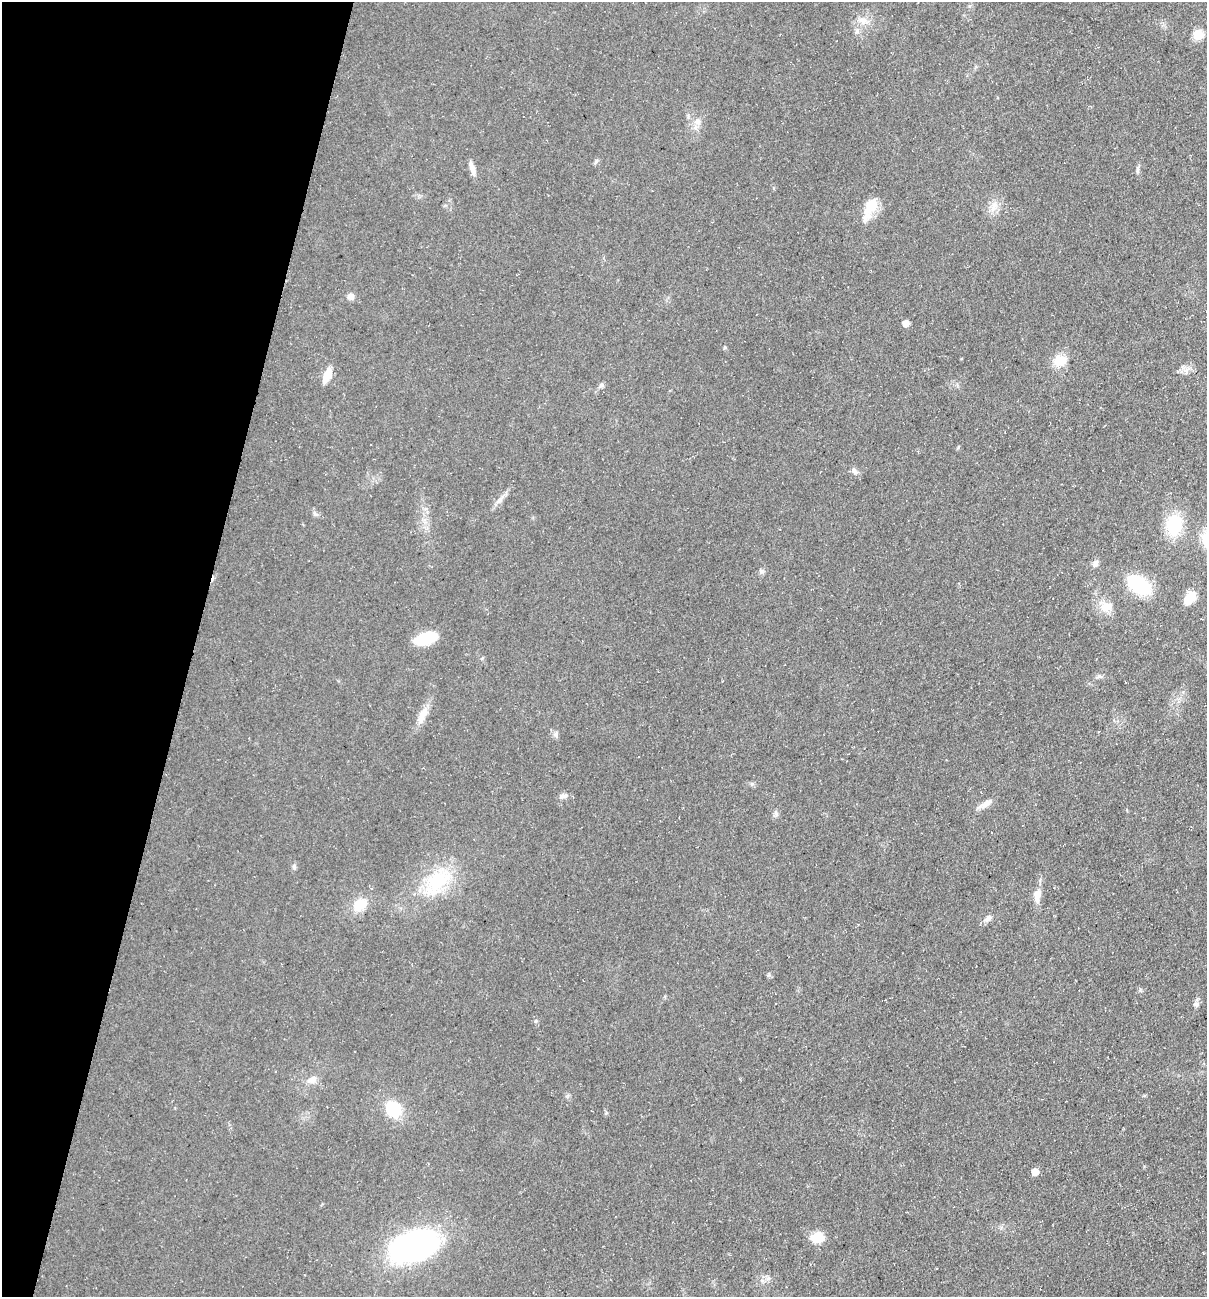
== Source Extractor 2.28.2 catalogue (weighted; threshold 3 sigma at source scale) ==
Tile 9 of 4 x 4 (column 1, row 3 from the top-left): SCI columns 181-1385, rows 1297-2591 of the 5254 x 5198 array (HDU 1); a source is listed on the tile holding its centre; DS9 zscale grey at full resolution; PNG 1209 x 1299 px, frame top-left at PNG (2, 2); no overlay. Shown black and unused: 16% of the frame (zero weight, under 3 of 5 exposures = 3% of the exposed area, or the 3 px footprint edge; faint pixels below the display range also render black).
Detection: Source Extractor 2.28.2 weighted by HDU 2 'WHT'; one run over the whole footprint, this tile lists its part. Background 0.0903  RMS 0.0087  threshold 0.039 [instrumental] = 3 sigma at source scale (4.5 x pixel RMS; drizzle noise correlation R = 1.50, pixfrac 1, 0.05/0.05 arcsec/px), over >= 5 px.
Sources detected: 41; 1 inside a brighter listed object's ellipse — not listed separately; the other 40 listed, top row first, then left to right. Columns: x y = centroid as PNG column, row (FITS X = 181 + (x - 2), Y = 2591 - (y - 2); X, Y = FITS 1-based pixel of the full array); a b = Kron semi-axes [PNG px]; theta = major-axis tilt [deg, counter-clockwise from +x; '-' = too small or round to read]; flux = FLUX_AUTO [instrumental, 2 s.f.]
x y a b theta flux
863 21 12 9 -25 6.7
1198 34 6 6 - 43
697 121 10 9 - 5.5
596 161 7 4 46 1.5
472 168 18 6 -75 5.6
1137 169 12 4 87 2.1
870 206 27 15 59 17
993 207 18 6 73 7
351 296 8 8 - 4.2
906 323 5 5 - 10
725 348 6 4 0 1
1059 360 15 12 22 15
327 375 14 7 68 15
601 385 7 5 -13 2.1
854 471 10 6 -46 3.1
500 500 18 6 47 5.3
1174 525 20 15 90 43
1095 563 10 7 60 3.5
1139 585 26 15 -33 56
1190 598 18 11 63 12
1107 607 18 14 16 11
426 638 22 11 17 33
1099 676 6 5 - 1.7
422 715 27 9 67 10
556 734 9 4 -82 2.1
563 796 12 6 14 3.4
986 803 18 8 36 6
776 813 8 5 -71 2.1
294 866 6 5 - 1.7
437 881 42 22 43 53
1037 894 10 9 - 6.7
360 905 16 12 41 19
988 919 11 7 43 3.9
1196 1004 8 7 - 2.5
312 1079 13 9 26 6.2
393 1109 17 14 -55 31
1035 1172 5 5 - 12
817 1237 14 11 8 15
414 1245 47 27 19 220
768 1278 6 6 - 2.3
Unlisted compact peaks at least as high as the median listed source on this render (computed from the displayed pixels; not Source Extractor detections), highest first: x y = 752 784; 761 571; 1183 368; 536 1021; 315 514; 769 975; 1140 990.